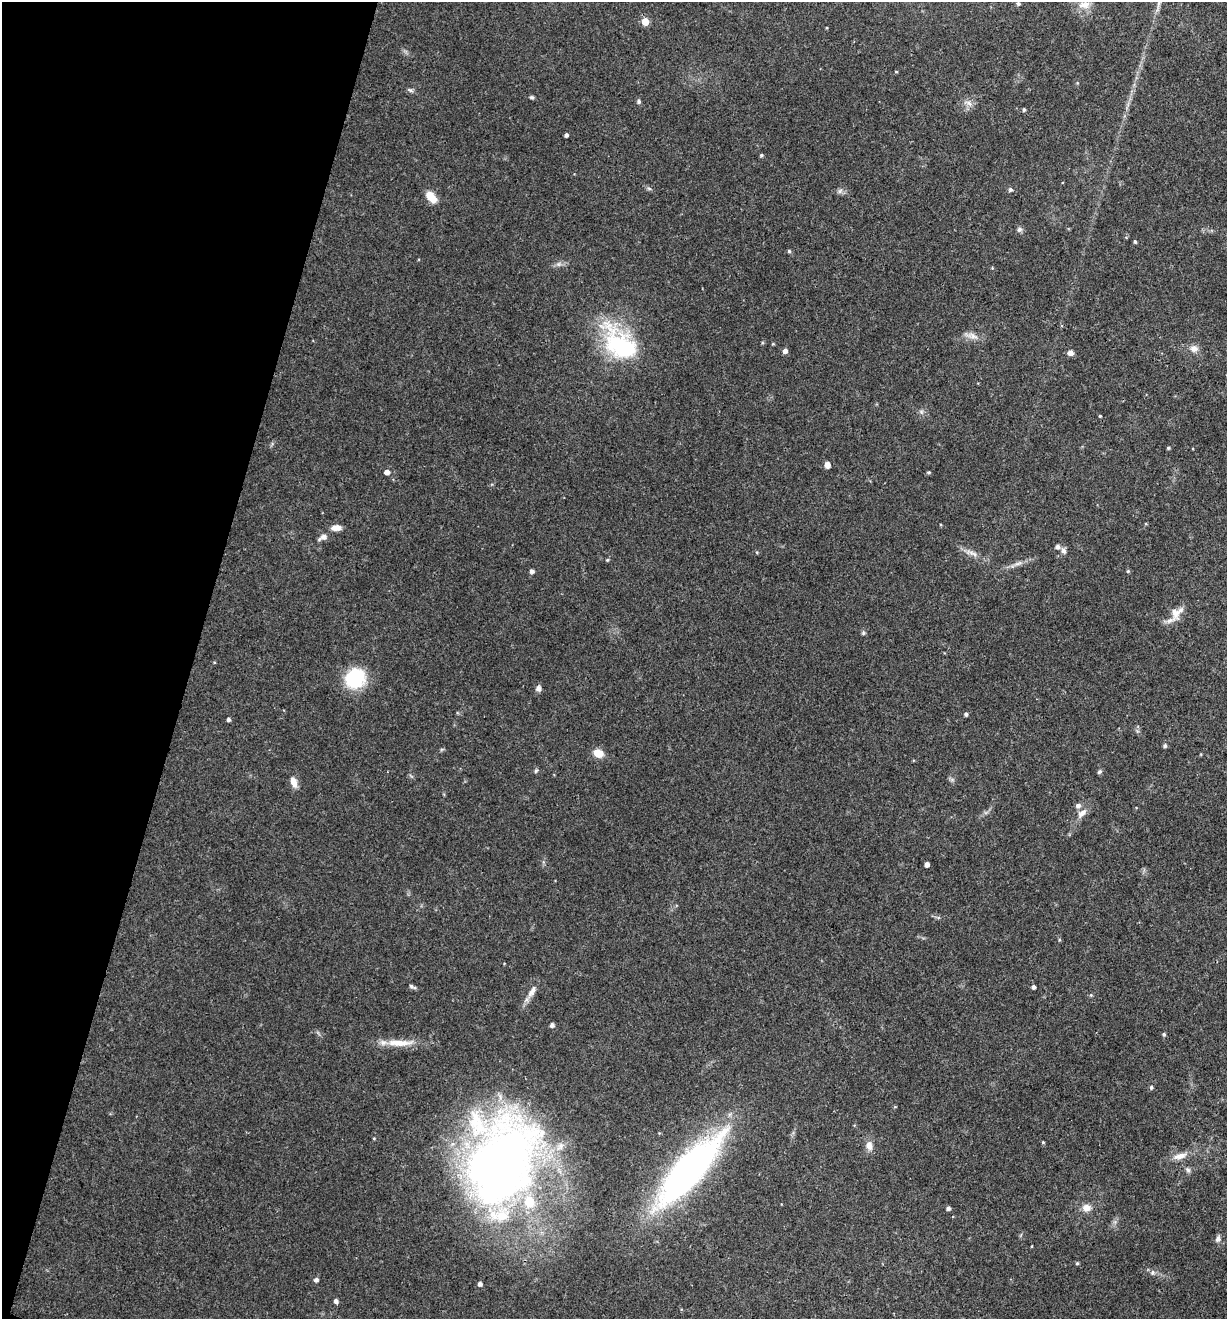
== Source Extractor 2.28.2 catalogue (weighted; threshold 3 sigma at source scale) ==
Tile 9 of 4 x 4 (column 1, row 3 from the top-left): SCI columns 130-1354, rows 1317-2633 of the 5284 x 5266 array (HDU 1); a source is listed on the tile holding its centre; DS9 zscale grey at full resolution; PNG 1229 x 1321 px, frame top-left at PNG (2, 2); no overlay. Shown black and unused: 16% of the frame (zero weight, under 3 of 4 exposures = <1% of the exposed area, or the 3 px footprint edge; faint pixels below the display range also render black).
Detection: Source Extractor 2.28.2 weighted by HDU 2 'WHT'; one run over the whole footprint, this tile lists its part. Background 0.19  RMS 0.0053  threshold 0.0238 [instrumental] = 3 sigma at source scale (4.5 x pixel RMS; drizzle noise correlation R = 1.50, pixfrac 1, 0.05/0.05 arcsec/px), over >= 5 px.
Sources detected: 81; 2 inside a brighter listed object's ellipse — not listed separately; the other 79 listed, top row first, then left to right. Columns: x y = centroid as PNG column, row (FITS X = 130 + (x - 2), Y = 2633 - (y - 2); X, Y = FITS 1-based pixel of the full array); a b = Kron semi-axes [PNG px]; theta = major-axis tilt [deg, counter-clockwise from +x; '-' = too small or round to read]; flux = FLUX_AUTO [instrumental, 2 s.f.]
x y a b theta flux
1018 4 5 5 - 1
1084 5 18 12 -7 5.7
645 22 5 5 - 11
896 72 4 3 - 0.46
1077 83 5 4 - 0.49
410 90 7 4 -43 0.95
532 97 5 4 - 0.9
639 102 6 5 - 0.96
969 103 10 5 -36 2
1024 110 4 4 - 0.94
566 135 4 3 - 1.4
761 155 4 4 - 0.84
1010 189 5 5 - 1.1
840 191 8 4 45 1.3
431 197 14 8 -47 7.2
1019 229 7 7 - 1.4
1135 241 4 3 - 0.93
789 251 4 4 - 0.83
558 264 6 6 - 1.4
992 268 4 4 - 0.43
972 336 16 6 -18 3.4
620 344 51 30 -45 56
773 344 5 3 - 0.46
1194 349 9 9 - 3.2
785 351 5 4 - 2.5
1070 353 7 6 - 2.4
921 412 6 6 - 1.2
1100 416 3 3 - 0.52
1168 448 4 3 - 0.7
827 465 5 4 - 4.3
387 472 5 4 - 3.7
929 472 5 4 - 0.69
336 528 11 6 5 3.9
323 537 12 7 23 2.5
1057 547 5 5 - 1.8
1063 551 8 7 - 1.7
974 554 8 6 -46 2
607 560 4 4 - 0.65
1018 563 14 5 17 2.7
532 571 4 4 - 1.8
1128 571 5 4 - 0.6
1177 613 23 13 56 6.6
863 633 5 5 - 0.82
355 678 18 16 42 40
538 688 8 7 - 1.9
966 714 4 4 - 1.3
228 719 4 4 - 1.3
1165 746 5 5 - 1.2
598 753 10 8 -28 7
536 771 6 4 45 0.82
1099 772 6 5 - 0.99
294 782 14 7 -70 4
1078 806 7 7 - 1.9
1082 813 16 8 44 4
927 864 4 4 - 2.6
1059 940 5 3 - 0.51
411 986 7 5 -18 1.3
1033 987 4 4 - 1.4
532 992 19 7 60 4.1
1091 995 4 4 - 0.58
552 1025 5 4 - 1.7
1164 1034 5 4 - 0.9
400 1043 39 9 0 11
1151 1087 5 5 - 0.98
1043 1142 4 3 - 0.6
869 1145 12 9 -83 3.7
1180 1156 20 8 16 5.1
502 1160 104 72 76 390
689 1170 65 20 48 280
1188 1170 6 6 - 1.3
948 1208 5 4 - 1.4
1087 1208 11 10 - 4
1218 1239 9 6 66 1.8
1032 1246 4 2 - 0.36
1077 1263 5 4 - 0.69
1153 1272 7 7 - 1.5
316 1280 5 4 - 1.6
480 1284 4 4 - 1.7
336 1301 5 4 - 1.7
Overlapping masked pixels (flux is a lower limit): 2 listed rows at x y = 502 1160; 689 1170
Isophote crosses this tile's border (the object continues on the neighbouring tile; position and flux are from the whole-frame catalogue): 1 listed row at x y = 1084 5